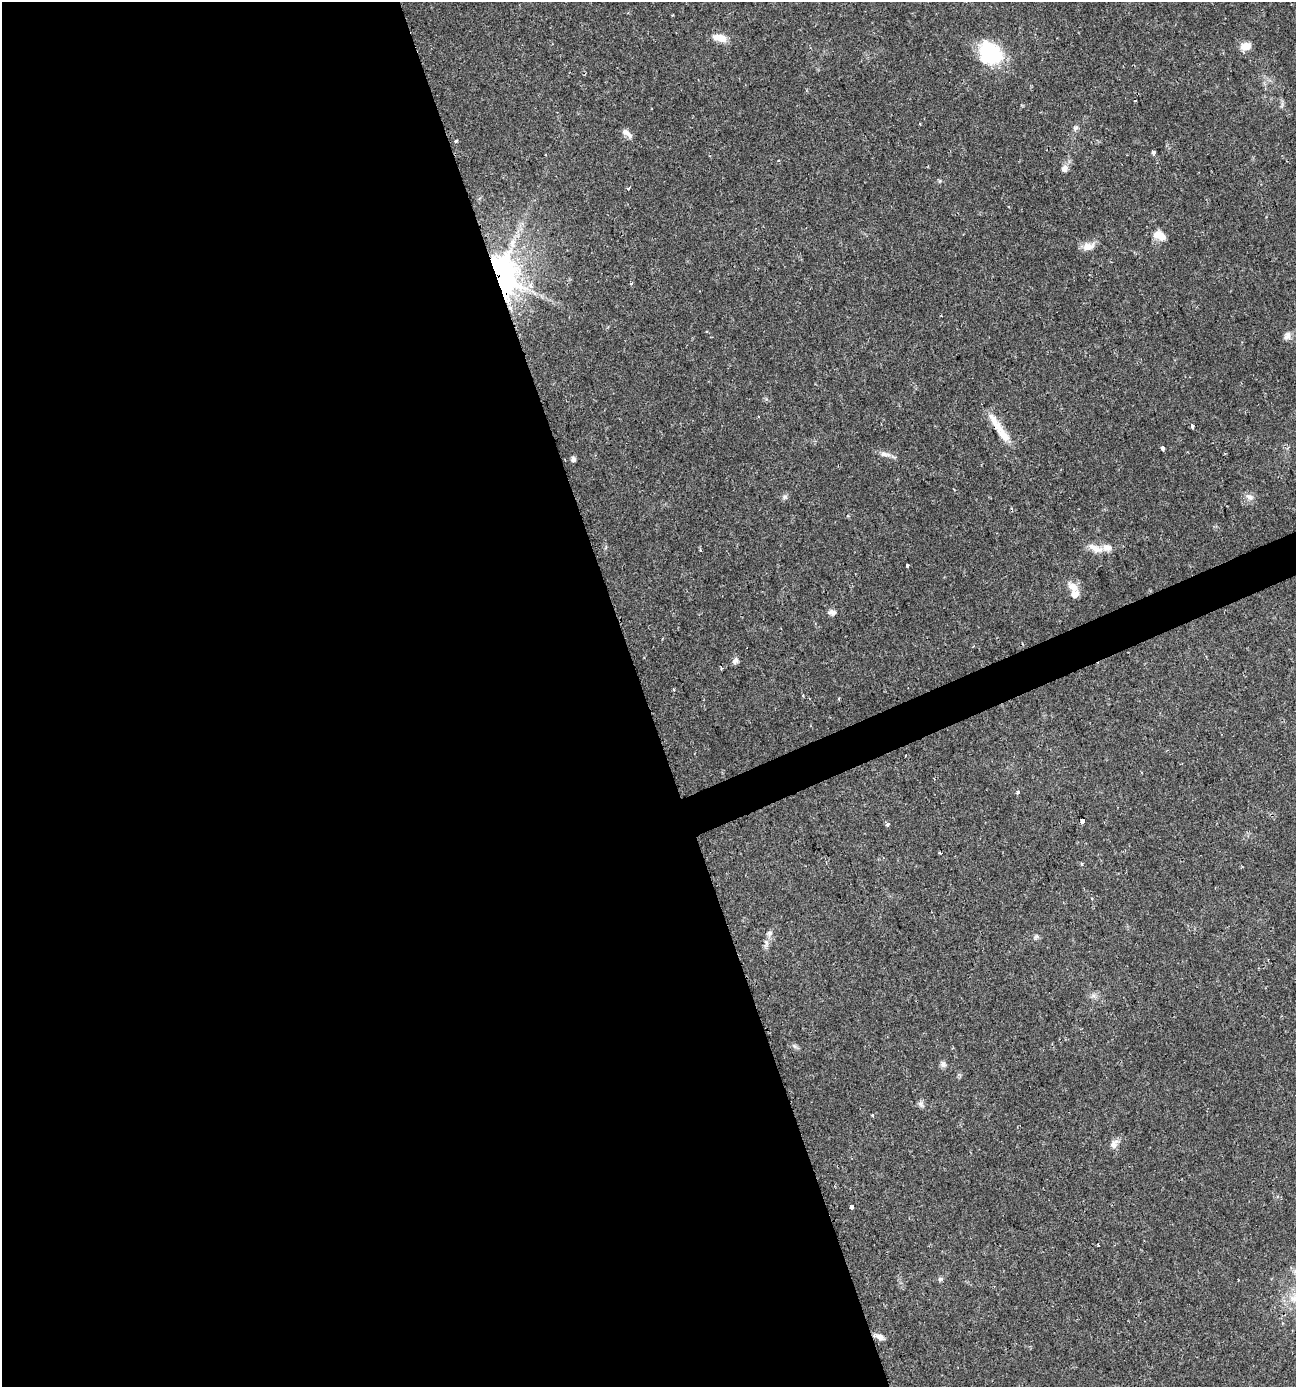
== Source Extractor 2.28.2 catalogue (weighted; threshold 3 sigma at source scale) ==
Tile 9 of 4 x 4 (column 1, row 3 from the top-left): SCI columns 135-1428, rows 1386-2770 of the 5390 x 5540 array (HDU 1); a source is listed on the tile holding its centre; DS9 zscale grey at full resolution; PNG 1298 x 1389 px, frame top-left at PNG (2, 2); no overlay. Shown black and unused: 51% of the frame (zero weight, under 2 of 3 exposures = <1% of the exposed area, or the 3 px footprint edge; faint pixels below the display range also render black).
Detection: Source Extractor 2.28.2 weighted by HDU 2 'WHT'; one run over the whole footprint, this tile lists its part. Background 0.0336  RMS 0.0032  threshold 0.0146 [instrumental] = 3 sigma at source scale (4.5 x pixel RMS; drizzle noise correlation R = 1.50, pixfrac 1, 0.0396/0.0396 arcsec/px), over >= 5 px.
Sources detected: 50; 1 cosmic-ray / hot-pixel residue — not listed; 3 inside a brighter listed object's ellipse — not listed separately; the other 46 listed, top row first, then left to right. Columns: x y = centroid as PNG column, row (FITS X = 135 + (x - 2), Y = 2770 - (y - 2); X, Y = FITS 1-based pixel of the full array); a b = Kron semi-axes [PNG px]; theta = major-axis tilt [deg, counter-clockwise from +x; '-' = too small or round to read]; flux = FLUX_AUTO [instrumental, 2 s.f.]
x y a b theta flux
720 38 17 8 -13 3.9
1245 46 11 8 13 3.5
990 53 25 20 -37 22
1075 128 8 6 35 0.82
627 133 17 6 -39 1.7
456 141 3 3 - 1.5
1153 153 4 3 - 1.3
1064 169 10 8 42 1.6
628 188 4 3 - 0.5
1159 235 15 10 -26 3.7
512 243 15 8 79 3.1
1088 246 17 10 13 2.7
499 275 12 9 -71 620
631 283 4 3 - 0.39
530 285 7 6 - 1.6
1287 336 12 8 64 1.6
997 424 37 10 -59 6.1
1192 426 4 3 - 1.7
1162 448 4 3 - 2.2
883 454 11 7 -10 1.5
573 459 7 5 -74 0.85
785 497 6 6 - 0.77
1250 497 12 7 -36 1.5
1095 548 22 9 -24 3.6
907 565 3 3 - 1.1
1073 587 14 9 -43 3.2
832 612 10 7 -12 1.4
735 660 8 6 57 1.4
673 689 4 3 - 0.33
1018 792 5 4 - 0.55
1082 820 4 4 - 2
888 825 4 3 - 2.4
939 853 3 2 - 0.31
1081 863 4 3 - 0.35
769 933 8 7 - 1
1036 937 9 4 21 0.7
794 1046 7 4 -71 0.59
943 1064 8 7 - 1
921 1104 11 6 -44 1
872 1115 4 3 - 0.3
1114 1144 12 9 57 1.9
851 1207 4 3 - 2.6
1098 1245 3 3 - 1
940 1279 7 6 - 0.66
1294 1298 13 9 66 3.6
879 1337 12 7 -23 1.7
Overlapping masked pixels (flux is a lower limit): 2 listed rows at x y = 499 275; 997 424